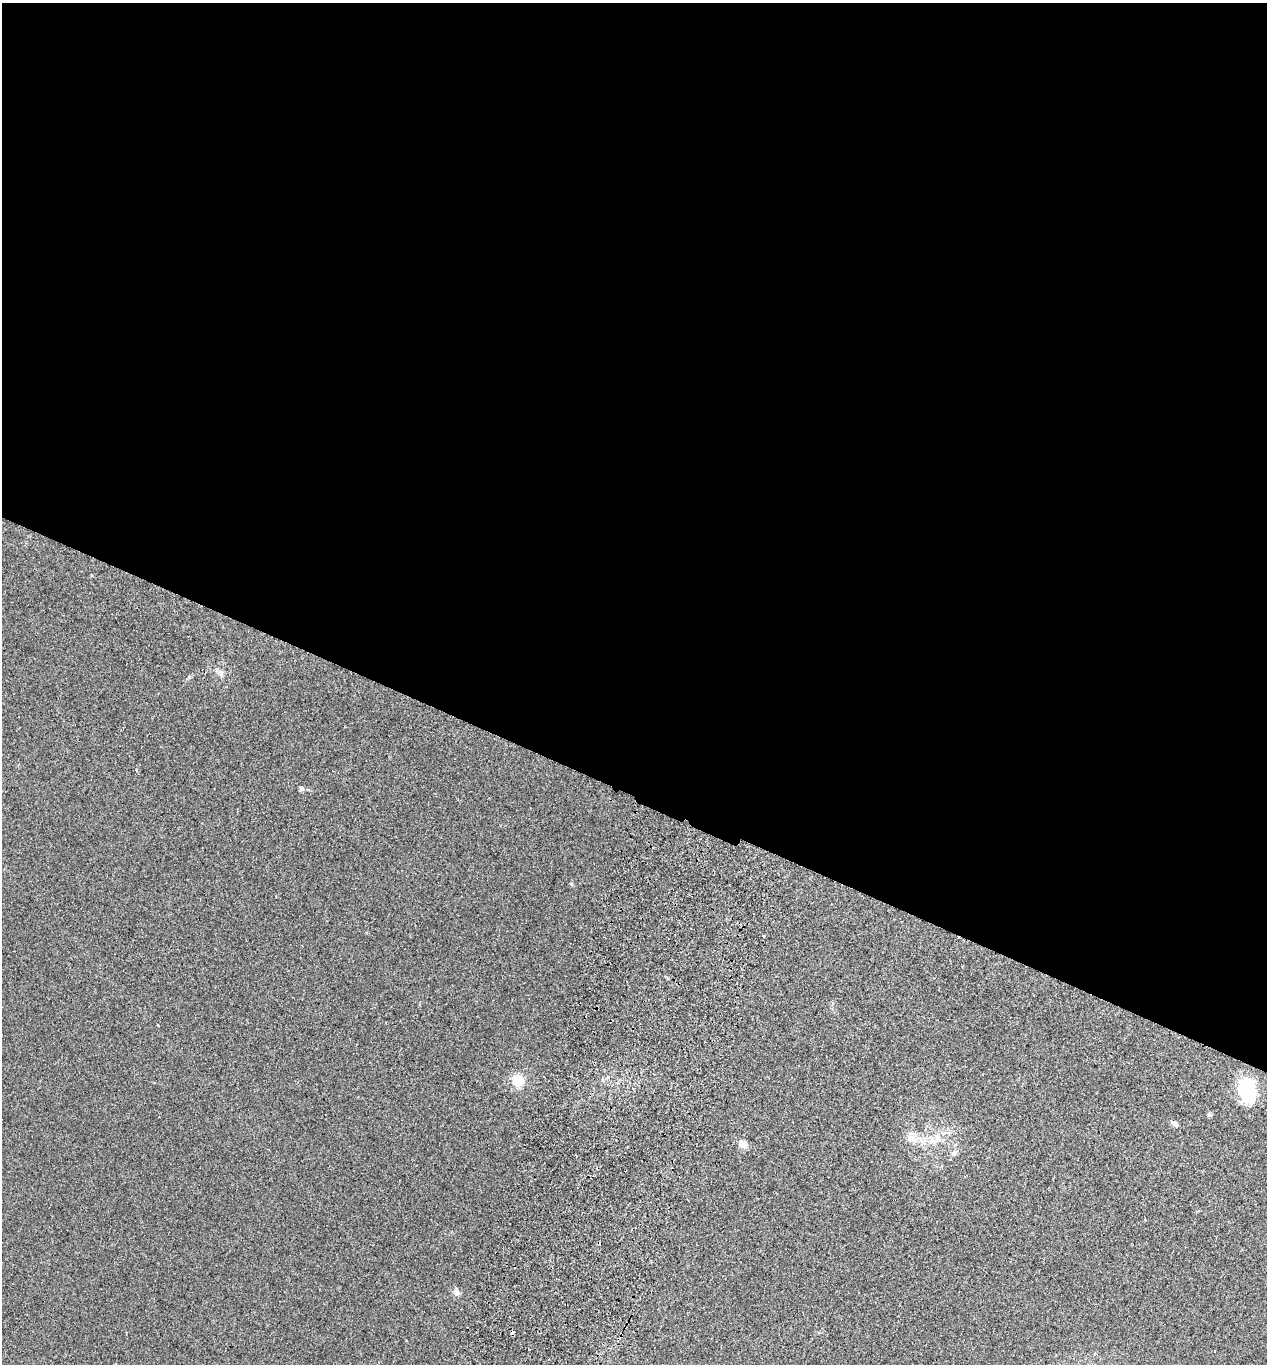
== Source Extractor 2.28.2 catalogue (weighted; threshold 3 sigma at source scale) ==
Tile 3 of 4 x 4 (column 3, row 1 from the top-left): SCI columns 2722-3986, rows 4113-5474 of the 5573 x 5497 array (HDU 1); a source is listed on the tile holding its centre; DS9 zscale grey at full resolution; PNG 1269 x 1366 px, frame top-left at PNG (2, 3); no overlay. Shown black and unused: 58% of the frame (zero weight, under 2 of 3 exposures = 3% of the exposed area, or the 3 px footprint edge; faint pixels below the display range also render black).
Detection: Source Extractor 2.28.2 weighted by HDU 2 'WHT'; one run over the whole footprint, this tile lists its part. Background 0.0226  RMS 0.0068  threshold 0.0306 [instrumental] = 3 sigma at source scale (4.5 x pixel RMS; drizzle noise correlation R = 1.50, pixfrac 1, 0.05/0.05 arcsec/px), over >= 5 px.
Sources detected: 14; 2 cosmic-ray / hot-pixel residue — not listed; the other 12 listed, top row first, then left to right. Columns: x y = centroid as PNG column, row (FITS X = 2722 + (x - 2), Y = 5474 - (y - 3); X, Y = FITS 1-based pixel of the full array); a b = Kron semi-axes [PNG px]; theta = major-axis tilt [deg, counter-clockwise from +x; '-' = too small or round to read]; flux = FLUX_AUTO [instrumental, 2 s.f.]
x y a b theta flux
221 673 9 6 -22 2.2
301 788 6 6 - 1.5
764 936 3 3 - 1.4
518 1080 5 5 - 78
1247 1090 31 18 -86 30
1209 1114 7 5 -15 1.1
1175 1124 7 5 -35 2.7
911 1139 12 10 -28 6
933 1140 16 11 -14 8.7
743 1144 10 8 -33 4.1
954 1153 7 7 - 2.5
456 1292 9 8 - 2.6
Unlisted compact peaks at least as high as the median listed source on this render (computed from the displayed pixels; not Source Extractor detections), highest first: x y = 571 884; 189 677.